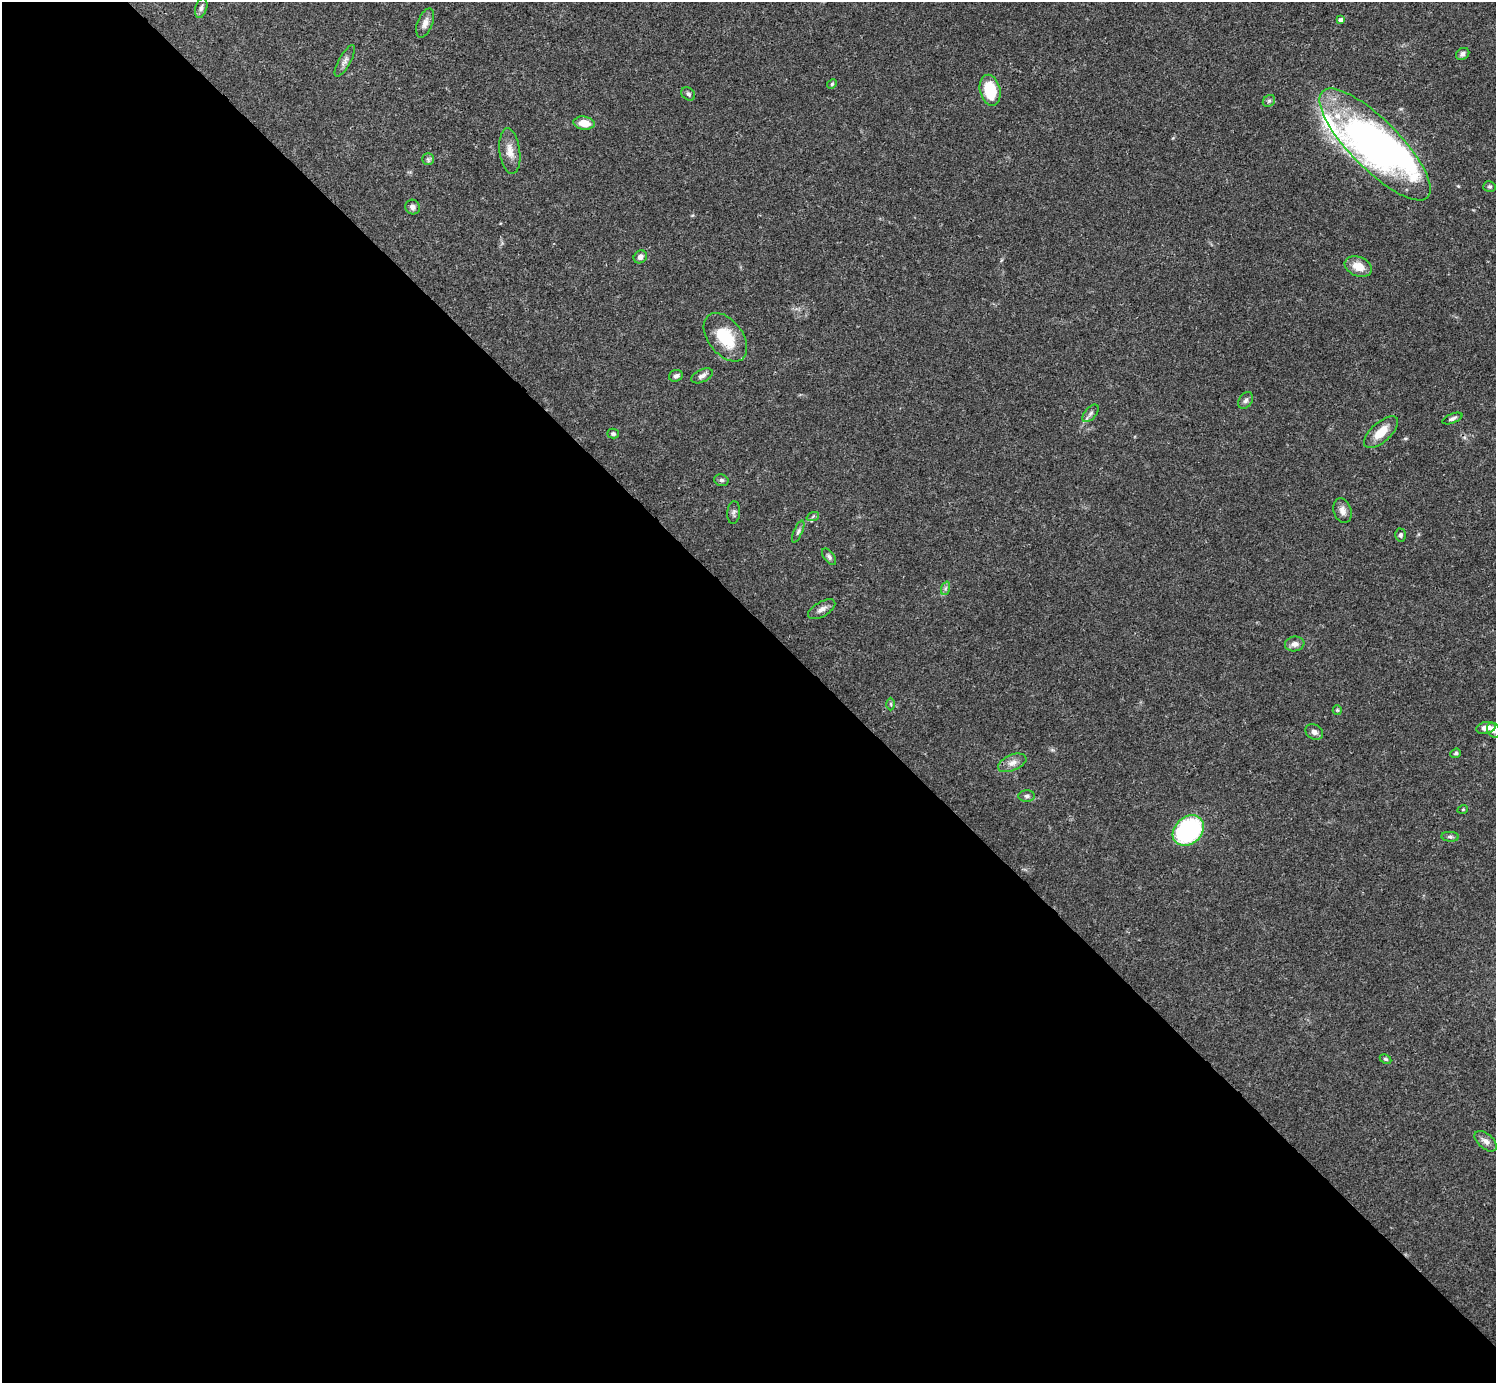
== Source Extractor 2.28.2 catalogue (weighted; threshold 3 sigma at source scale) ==
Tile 9 of 4 x 4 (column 1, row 3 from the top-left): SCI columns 1-1494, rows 1539-2919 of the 5982 x 5981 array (HDU 1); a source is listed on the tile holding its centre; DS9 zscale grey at full resolution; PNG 1498 x 1385 px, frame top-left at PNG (2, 2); each listed source drawn as its Kron ellipse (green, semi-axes under 4 px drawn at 4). Shown black and unused: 55% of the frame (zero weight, under 3 of 4 exposures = <1% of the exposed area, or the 3 px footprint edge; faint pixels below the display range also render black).
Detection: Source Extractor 2.28.2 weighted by HDU 2 'WHT'; one run over the whole footprint, this tile lists its part. Background 0.0411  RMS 0.0027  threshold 0.012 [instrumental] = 3 sigma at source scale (4.5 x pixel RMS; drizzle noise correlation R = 1.50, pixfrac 1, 0.05/0.05 arcsec/px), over >= 5 px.
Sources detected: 52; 2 inside a brighter object's white glare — neither listed nor drawn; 2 inside a brighter listed object's ellipse — not listed separately; the other 48 listed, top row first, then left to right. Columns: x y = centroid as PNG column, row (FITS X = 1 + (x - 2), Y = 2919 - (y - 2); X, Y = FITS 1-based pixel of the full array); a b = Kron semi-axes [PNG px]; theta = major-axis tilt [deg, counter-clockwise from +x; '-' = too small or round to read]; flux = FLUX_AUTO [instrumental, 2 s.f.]
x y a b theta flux
201 8 10 5 74 0.84
1340 20 4 4 - 0.96
425 23 15 7 69 1.6
1463 54 7 5 33 0.87
345 61 18 6 60 1.3
832 84 5 4 - 0.35
990 90 16 10 -77 9.4
688 94 8 5 -42 0.67
1269 101 7 5 43 0.55
584 123 10 6 -7 3.6
1375 144 75 24 -45 72
510 151 23 10 -83 3
428 159 6 6 - 0.6
1489 187 6 5 - 0.48
413 207 8 7 - 1
640 257 7 6 - 1.2
1358 266 14 9 -22 3.7
725 337 27 17 -52 10
676 376 7 5 22 0.82
702 376 11 6 25 1.1
1246 400 9 6 56 0.79
1090 413 10 5 49 0.89
1452 418 11 4 22 0.69
1381 432 21 9 42 4.6
613 434 6 5 - 0.53
721 480 7 5 -15 0.62
1342 511 13 8 -73 1.6
734 512 11 6 85 0.84
813 516 6 4 21 0.43
798 532 12 4 66 0.73
1400 535 6 5 - 0.6
829 557 9 5 -53 0.69
946 588 7 4 70 0.62
822 609 15 7 31 1.5
1295 644 10 7 8 1.4
891 704 6 4 -88 0.32
1337 710 5 4 - 0.36
1486 728 10 5 13 1.9
1494 730 8 6 -59 1
1314 732 9 7 -29 1.1
1456 753 5 4 - 0.5
1012 763 15 8 22 1.9
1027 796 8 5 0 0.74
1463 809 5 3 - 0.26
1188 830 17 13 41 35
1450 837 8 5 -5 0.63
1385 1059 6 4 -26 0.4
1486 1141 13 7 -40 1.4
Isophote crosses this tile's border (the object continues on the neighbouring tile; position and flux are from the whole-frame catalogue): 1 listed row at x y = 1494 730